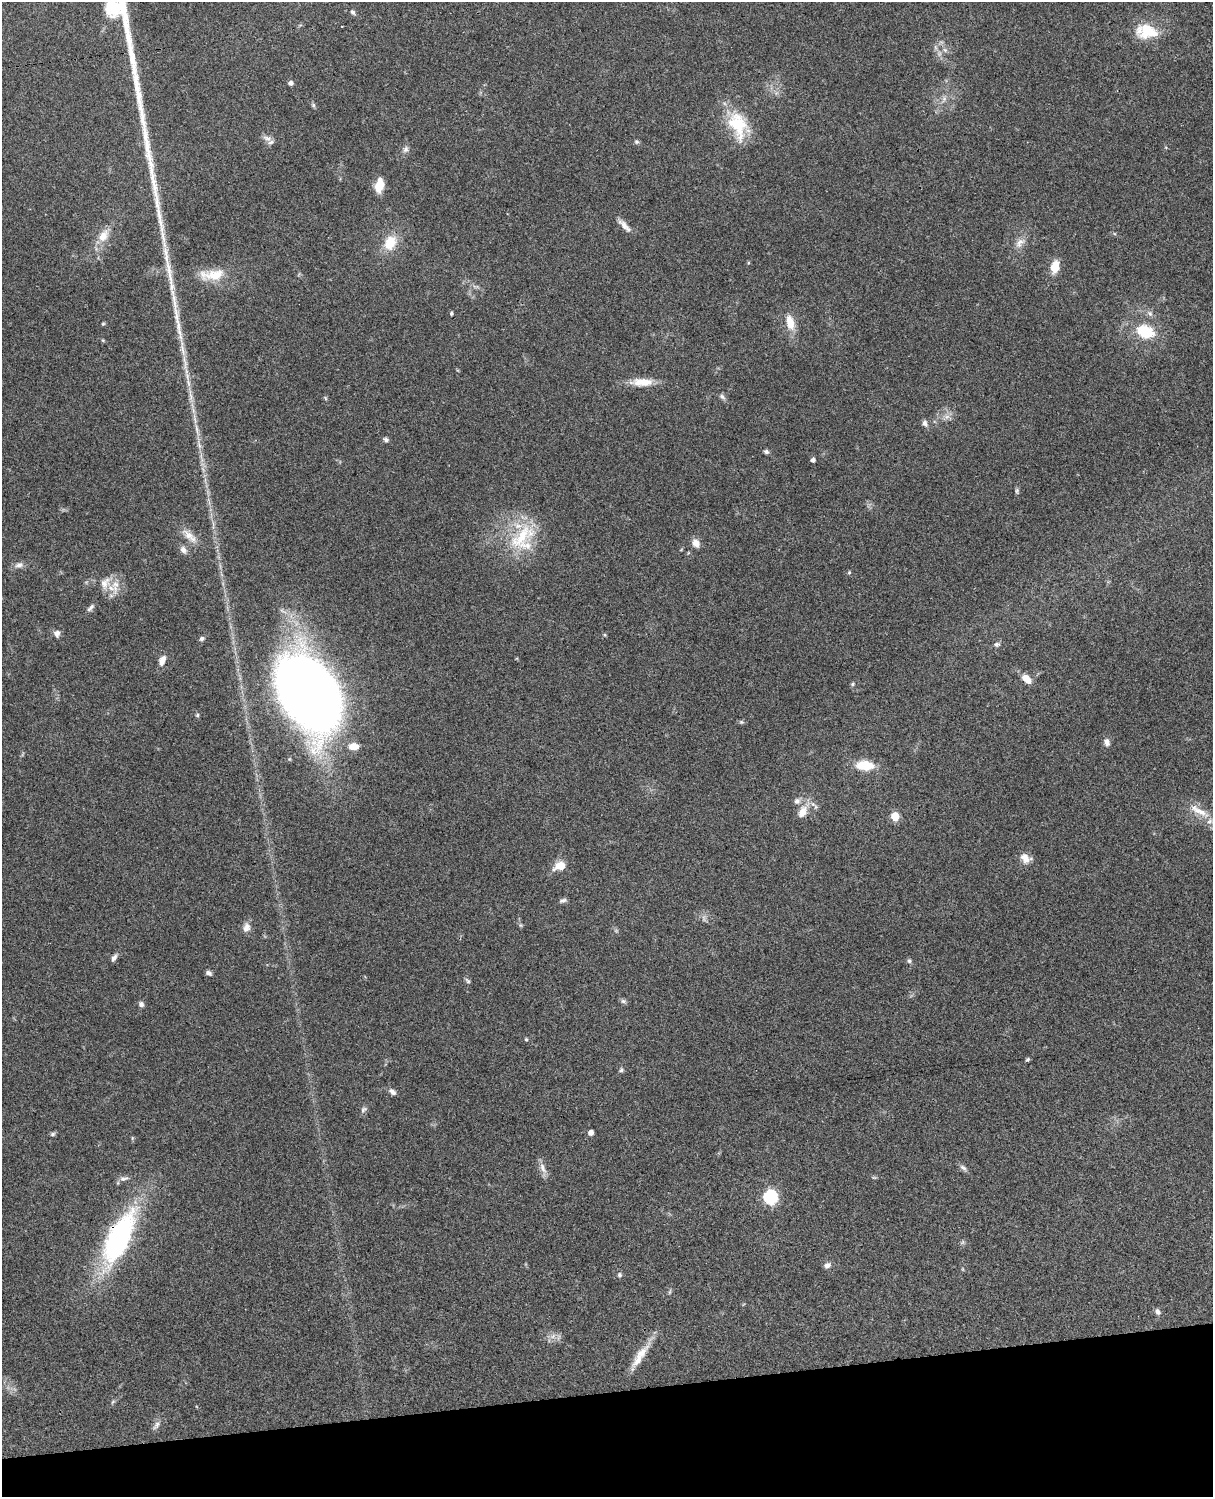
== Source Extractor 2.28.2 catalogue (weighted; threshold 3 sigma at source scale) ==
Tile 10 of 4 x 3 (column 2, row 3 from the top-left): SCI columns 1334-2544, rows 279-1773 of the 5086 x 4928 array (HDU 1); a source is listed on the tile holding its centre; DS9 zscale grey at full resolution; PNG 1215 x 1499 px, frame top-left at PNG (2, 2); no overlay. Shown black and unused: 7% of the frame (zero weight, under 3 of 4 exposures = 6% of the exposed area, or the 3 px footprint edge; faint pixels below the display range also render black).
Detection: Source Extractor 2.28.2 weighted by HDU 2 'WHT'; one run over the whole footprint, this tile lists its part. Background 0.0753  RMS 0.0059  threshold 0.0264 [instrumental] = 3 sigma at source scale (4.5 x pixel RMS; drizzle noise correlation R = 1.50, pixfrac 1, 0.05/0.05 arcsec/px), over >= 5 px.
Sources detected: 103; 3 too faint to see at this stretch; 2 long thin detections or spike segments (spike, bleed or trail) — not listed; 7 inside a brighter listed object's ellipse — not listed separately; the other 91 listed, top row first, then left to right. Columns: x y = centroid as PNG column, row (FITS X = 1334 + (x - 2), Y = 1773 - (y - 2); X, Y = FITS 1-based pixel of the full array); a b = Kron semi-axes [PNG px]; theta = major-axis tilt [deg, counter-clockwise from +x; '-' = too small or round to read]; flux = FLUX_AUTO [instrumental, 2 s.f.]
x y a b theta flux
353 12 7 5 -68 1.4
1146 31 26 17 -8 20
945 50 7 6 - 1.8
291 83 5 4 - 2.4
944 99 10 6 69 2.5
313 105 6 6 - 1
738 125 37 23 -68 28
267 138 14 7 -12 3.1
637 142 6 6 - 1.1
405 149 9 7 74 2.2
379 185 16 9 79 9.5
624 225 23 7 -46 4.1
103 236 19 11 58 8.5
390 243 17 12 59 14
1020 243 16 9 52 4.6
748 263 5 3 - 0.56
1055 267 12 8 80 10
212 275 37 14 4 15
451 313 4 3 - 1.1
1150 313 9 6 -49 2
790 322 19 9 -77 9.4
103 324 5 4 - 0.69
1145 332 8 6 -21 49
103 340 5 4 - 0.67
642 382 30 10 0 10
191 396 25 5 -84 5.9
722 397 9 6 -40 1.7
325 398 6 4 -71 0.69
947 417 9 7 2 2.8
925 423 9 6 -65 2.1
197 430 21 5 -77 4.7
386 440 7 6 - 1.4
766 452 6 5 - 1.6
813 460 5 4 - 1.7
1017 490 8 5 83 1.1
189 536 27 10 -44 6.9
521 537 52 22 39 32
696 543 11 8 -62 4
183 550 11 8 -55 2.8
19 565 12 8 15 3
849 572 5 5 - 0.71
105 583 19 13 57 7.5
90 608 12 5 48 1.9
57 633 9 8 - 2.6
605 635 5 4 - 0.64
202 639 7 6 - 1.4
997 644 7 6 - 1.6
162 660 12 7 69 4.4
1027 679 13 7 -44 6.3
852 684 6 4 29 0.94
309 693 51 31 -66 1100
197 715 6 5 - 0.78
741 722 7 5 -20 0.95
1107 742 9 7 -74 2.8
354 746 12 8 -1 6.7
865 765 18 10 -5 15
803 812 18 11 62 7.2
1200 812 32 9 -25 10
895 816 5 5 - 23
1025 858 14 11 -30 5
560 866 11 7 23 11
563 900 10 5 16 1.6
520 925 6 4 -89 0.88
246 927 13 9 72 3.8
114 958 11 6 58 2.1
909 961 6 5 - 1.1
209 973 7 5 -23 1.6
467 981 9 5 -48 1.2
623 1001 8 6 -15 1.4
141 1004 7 6 - 1.8
526 1039 5 4 - 0.77
1028 1059 4 4 - 0.9
621 1070 7 6 - 1.2
392 1092 10 6 -37 2.3
364 1110 9 6 45 1.6
591 1133 4 4 - 4
53 1134 7 5 18 1.1
132 1138 6 4 73 0.67
543 1168 17 7 -66 3.9
963 1168 12 5 -44 2
874 1177 6 4 -1 0.74
124 1178 13 7 13 2.6
770 1197 7 6 - 99
119 1238 60 22 65 120
827 1265 9 7 35 2.3
619 1275 6 6 - 1.3
670 1292 8 4 81 0.9
1158 1312 8 6 -60 2
641 1353 36 11 48 10
113 1402 7 4 45 0.94
156 1425 14 7 56 2.7
Overlapping masked pixels (flux is a lower limit): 1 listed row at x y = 119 1238